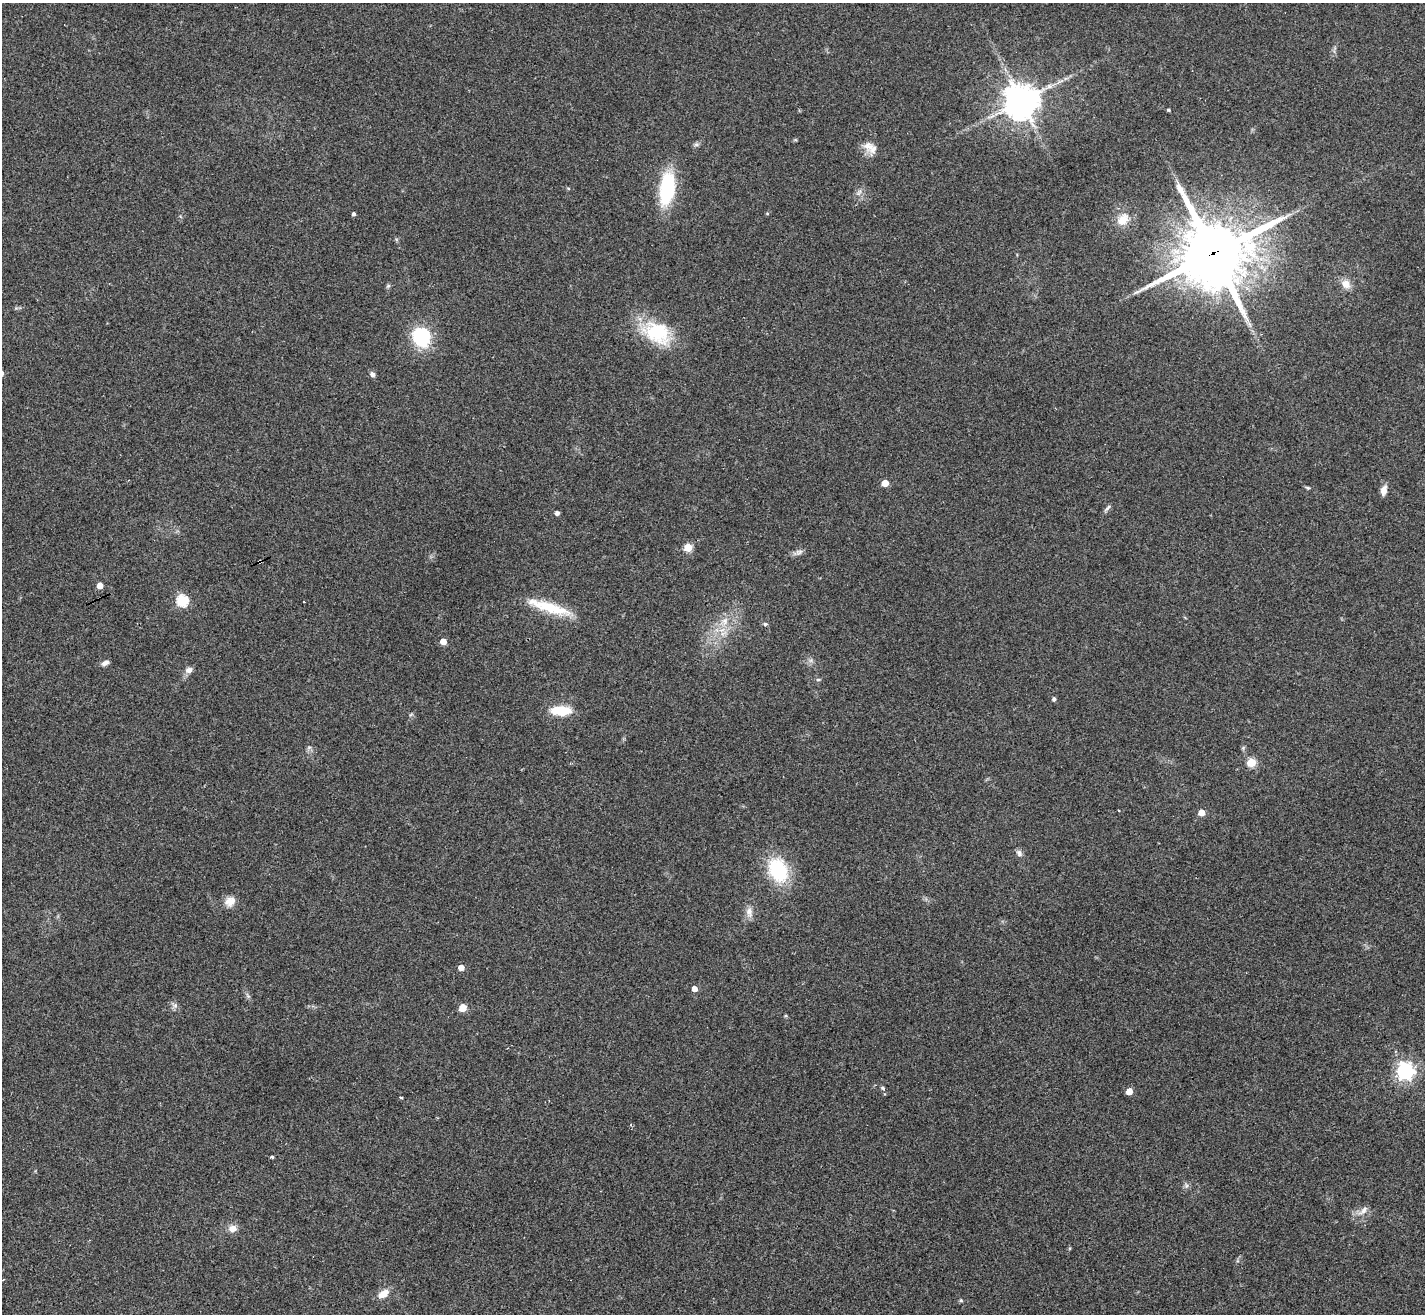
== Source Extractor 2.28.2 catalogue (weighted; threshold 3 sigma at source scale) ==
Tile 7 of 4 x 4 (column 3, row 2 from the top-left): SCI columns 2851-4273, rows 2909-4220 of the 5696 x 5686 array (HDU 1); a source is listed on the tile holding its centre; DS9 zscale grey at full resolution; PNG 1427 x 1316 px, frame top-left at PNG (2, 3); no overlay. Shown black and unused: <1% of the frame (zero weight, under 2 of 3 exposures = <1% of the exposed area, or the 3 px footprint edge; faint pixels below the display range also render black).
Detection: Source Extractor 2.28.2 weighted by HDU 2 'WHT'; one run over the whole footprint, this tile lists its part. Background 0.0791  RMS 0.0075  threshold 0.0339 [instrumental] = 3 sigma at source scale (4.5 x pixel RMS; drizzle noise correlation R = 1.50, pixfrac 1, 0.05/0.05 arcsec/px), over >= 5 px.
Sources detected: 58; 2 cosmic-ray / hot-pixel residue — not listed; the other 56 listed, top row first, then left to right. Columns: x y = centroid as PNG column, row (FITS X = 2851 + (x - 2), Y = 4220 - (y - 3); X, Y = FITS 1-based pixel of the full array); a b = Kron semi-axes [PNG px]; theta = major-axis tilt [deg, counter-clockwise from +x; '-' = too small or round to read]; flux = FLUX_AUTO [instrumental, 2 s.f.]
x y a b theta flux
1021 101 11 11 - 1200
1168 110 3 3 - 1.1
696 144 6 6 - 1.6
868 146 17 9 -12 7.3
667 188 31 13 81 61
859 192 10 4 56 2
354 214 4 3 - 1.8
1123 219 16 12 50 11
1214 253 25 22 27 4900
1346 284 12 10 -44 6.5
388 286 7 4 44 1.2
657 333 38 27 -30 43
421 337 16 14 -75 53
372 374 6 5 - 2.6
885 483 5 4 - 14
1308 488 5 4 - 1
1384 490 12 7 77 4.8
1107 508 11 4 48 1.9
557 513 4 4 - 2.8
688 548 5 5 - 30
799 552 10 7 21 3
259 562 4 3 - 1.2
100 585 4 4 - 9
182 601 6 5 - 76
549 607 56 11 -17 27
725 621 10 8 -87 5.7
765 624 5 5 - 1.2
443 641 4 4 - 10
105 663 9 6 24 2.9
189 670 9 7 11 3.7
818 679 6 4 0 0.96
1054 699 5 4 - 1.7
561 710 18 8 0 25
309 747 7 4 1 1.4
1251 762 5 5 - 36
1118 810 3 2 - 0.6
1201 812 5 4 - 11
1019 853 10 7 -75 2.4
778 870 22 16 -63 53
230 901 14 12 23 6.7
749 912 15 8 -84 5.2
461 967 5 4 - 7.1
694 989 4 4 - 6.2
175 1005 7 4 0 1.8
463 1008 5 5 - 22
786 1016 5 4 - 0.85
1405 1071 6 6 - 320
883 1088 6 5 - 1.1
1129 1091 5 4 - 12
401 1097 3 3 - 3
272 1157 4 3 - 2.4
1186 1186 7 5 79 1.8
1363 1210 16 6 43 4.5
233 1228 11 9 7 5.3
383 1294 13 8 34 7.7
961 1300 4 4 - 1.2
Overlapping masked pixels (flux is a lower limit): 2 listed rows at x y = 1214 253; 259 562